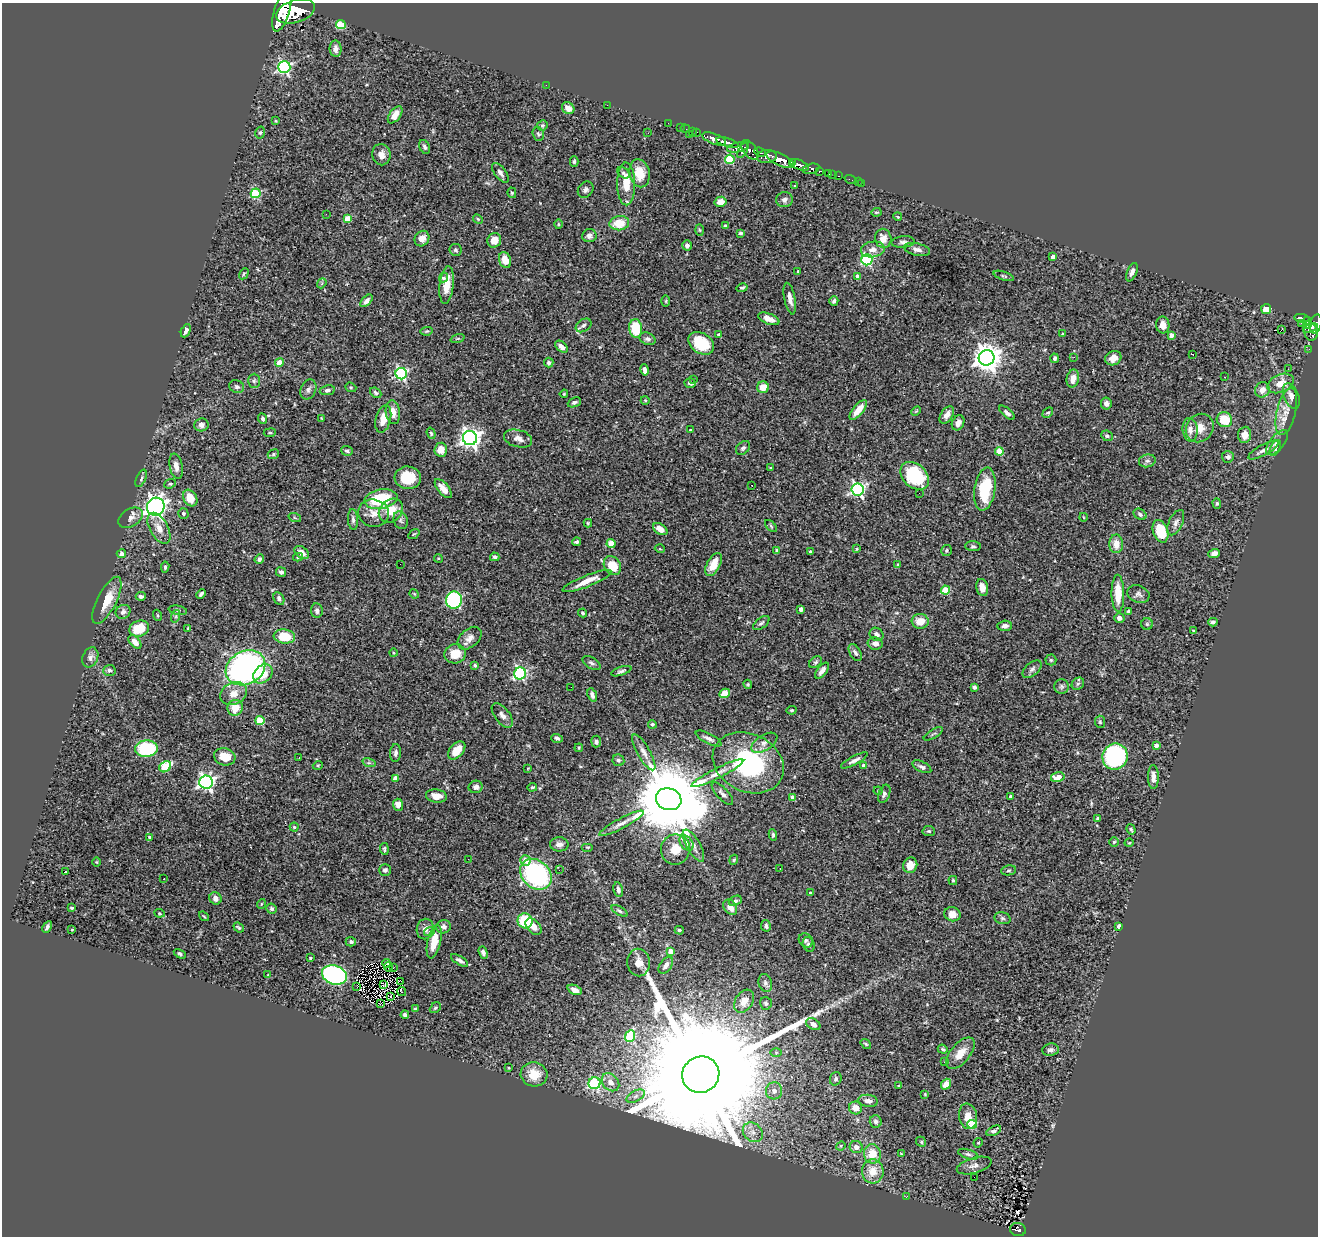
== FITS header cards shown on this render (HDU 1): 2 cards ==
NAXIS1  =                 1316
NAXIS2  =                 1234

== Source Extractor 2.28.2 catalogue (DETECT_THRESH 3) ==
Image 1316 x 1234 px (HDU 1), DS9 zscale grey, 1 PNG px = 1 image px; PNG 1320 x 1238 px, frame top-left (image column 1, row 1234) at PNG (2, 3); each listed source drawn as its Kron ellipse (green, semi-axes under 4 px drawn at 4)
Background 1.03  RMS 0.03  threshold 0.0886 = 3 sigma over >= 5 px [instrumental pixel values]
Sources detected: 443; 1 with non-positive FLUX_AUTO (blend fragments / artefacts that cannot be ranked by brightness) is neither listed nor drawn; the other 442 listed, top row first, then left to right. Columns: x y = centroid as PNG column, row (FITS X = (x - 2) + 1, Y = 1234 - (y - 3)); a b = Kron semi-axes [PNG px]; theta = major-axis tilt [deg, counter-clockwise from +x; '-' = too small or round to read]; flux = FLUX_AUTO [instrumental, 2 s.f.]
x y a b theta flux
282 11 21 7 73 7800
296 11 20 11 17 9400
341 25 5 4 - 70
336 49 8 6 -88 12
284 67 6 6 - 340
546 85 2 2 - 7.4
607 105 2 2 - 46
568 108 7 5 -40 13
395 115 10 5 54 20
276 121 4 2 - 1.5
668 123 2 2 - 12
542 125 5 5 - 2.8
680 127 2 2 - 13
685 129 4 2 - 26
692 131 2 2 - 21
696 132 3 3 - 48
260 133 6 4 74 3.2
648 133 3 2 - 2.2
538 134 7 5 -69 3.4
689 134 2 2 - 68
714 139 12 5 -20 2200
727 143 11 3 -16 1900
425 147 7 5 -64 4.8
738 147 11 4 10 670
743 150 9 3 59 700
750 150 11 6 -50 920
760 152 6 3 -24 590
381 155 11 9 -80 15
767 157 10 6 8 1600
730 159 5 5 - 110
780 160 15 6 -25 4300
574 162 5 4 - 3.2
793 163 4 3 - 730
799 165 10 4 -24 1500
811 169 8 5 15 400
819 171 3 3 - 180
500 173 12 5 -52 8.1
624 173 7 5 -40 4.4
640 173 14 10 -79 35
828 173 3 3 - 72
833 175 2 2 - 10
839 176 3 2 - 26
851 180 6 2 -18 17
858 182 2 2 - 6.6
862 183 2 2 - 9.3
626 184 21 9 -89 38
795 186 3 2 - 1.4
586 190 9 7 52 6.2
256 193 5 4 - 110
512 193 5 4 - 3.3
784 200 8 7 - 7.4
720 202 6 5 - 17
876 212 5 4 - 2.7
326 214 2 2 - 29
898 217 4 3 - 1.8
347 218 4 4 - 30
478 219 5 4 - 2.5
619 223 10 7 7 40
558 224 5 3 - 2.2
725 226 4 3 - 3.3
699 230 5 3 - 2.2
741 233 4 3 - 3.8
589 236 7 6 - 7.7
883 238 9 8 - 19
422 239 8 7 - 14
494 240 7 7 - 16
903 242 11 5 5 6.7
687 245 5 4 - 6.2
873 249 12 8 9 15
917 249 13 6 -13 9.4
455 250 6 6 - 4
1053 256 4 3 - 11
505 260 8 6 -70 24
867 260 5 5 - 210
798 271 4 3 - 1.9
1132 272 10 5 67 8.2
244 274 6 4 59 2.4
857 276 4 3 - 9.1
1004 276 11 3 -18 3.4
443 278 5 4 - 3.7
322 283 5 4 - 3
447 285 19 7 84 31
742 288 5 4 - 3.5
790 299 16 5 -79 13
367 301 7 4 46 7.2
666 301 6 3 89 2.2
834 301 5 4 - 5.5
1266 309 5 5 - 25
1302 318 8 3 -11 320
769 319 11 5 -22 14
1307 320 4 3 - 260
1301 323 2 2 - 10
1316 324 10 5 74 640
584 325 8 6 33 6
1163 325 8 6 -87 13
1307 325 4 3 - 110
636 328 9 6 -83 77
1310 328 8 4 21 440
1281 330 2 2 - 730
186 331 7 4 65 5.9
427 331 6 4 11 2.4
1311 332 9 6 -84 430
719 334 4 4 - 4
1063 334 3 3 - 2.7
1171 335 4 4 - 16
458 338 7 3 19 2.5
648 339 8 6 -21 6.6
701 343 14 10 -33 65
561 347 7 4 -37 11
1309 349 2 2 - 8.1
1192 354 2 2 - 1.5
1074 357 3 3 - 2.4
987 358 8 7 - 2400
1055 358 5 4 - 5.2
1113 358 8 7 - 16
279 362 4 4 - 24
549 363 5 5 - 4
1288 369 3 2 - 1.4
644 370 6 4 -77 8.9
401 374 6 5 - 300
1225 377 3 2 - 1.8
1073 378 9 6 78 18
693 379 3 3 - 4.9
254 381 7 6 - 5.2
690 383 5 4 - 7.3
1280 383 14 9 23 24
237 387 7 6 - 5.4
351 387 5 4 - 2.6
763 387 6 6 - 22
308 389 10 7 66 7.5
327 390 8 5 8 4.8
1262 390 8 7 - 19
376 393 6 4 -39 3.7
564 394 4 3 - 2.1
1291 396 13 7 -68 13
645 400 4 3 - 1.5
574 402 7 4 22 5.2
1106 404 6 5 - 6.7
858 410 12 5 51 25
916 411 6 3 44 1.8
1286 411 24 9 77 28
393 412 12 7 -83 16
1007 413 9 4 -41 7.7
1048 413 6 4 44 3.3
947 415 10 6 57 12
321 418 3 2 - 1.1
263 419 5 4 - 5
383 419 14 7 77 21
1224 420 8 7 - 52
958 423 8 6 64 9.9
201 425 7 6 - 7
1200 428 15 13 49 26
690 430 3 2 - 1.7
1190 430 12 7 -86 12
270 433 6 3 7 2.1
431 433 6 4 -72 3.1
1245 435 8 6 85 17
1107 436 6 5 - 4.5
470 438 7 7 - 1000
518 438 14 8 -14 14
1277 443 15 7 52 12
743 448 8 6 43 4.4
1275 448 8 4 63 4.8
441 450 7 6 - 21
1263 450 17 5 29 9.6
347 451 6 4 -4 4.4
999 451 4 4 - 43
273 454 6 4 23 2.9
1228 457 6 5 - 5.9
1147 461 8 6 12 6.2
176 466 13 6 -79 11
770 468 4 3 - 1.7
915 476 16 11 -43 120
141 478 9 4 66 4.4
408 478 13 11 -5 53
170 484 6 4 19 2.6
752 485 2 2 - 1.1
443 489 11 5 -50 18
858 489 6 6 - 430
985 489 22 10 81 95
919 493 2 2 - 2.4
190 498 9 6 -59 29
381 499 16 9 11 110
1217 503 5 4 - 2.8
156 507 9 8 - 960
391 511 13 10 42 36
183 513 5 5 - 3.5
374 513 15 13 -14 23
1140 514 7 5 -31 4.8
1083 517 4 2 - 1.4
131 518 13 8 33 11
295 518 6 4 -19 2.8
353 520 10 5 -86 6.3
401 520 9 6 -69 5.6
588 523 4 4 - 2.5
1176 523 13 7 65 9
771 526 7 4 -46 2.9
159 528 17 9 -60 21
660 529 8 5 -33 14
1161 531 11 7 -72 66
414 534 6 3 36 2
577 542 4 3 - 5
611 544 4 4 - 50
1116 544 9 7 -89 20
973 546 8 5 -1 4
660 549 5 3 - 1.5
857 549 4 2 - 1.6
946 550 5 5 - 3.7
777 551 4 3 - 5.9
302 552 8 5 -38 13
810 552 3 3 - 3.7
1214 553 6 4 22 7.1
121 554 4 4 - 5
298 557 5 4 - 2.7
495 557 4 4 - 4.8
438 558 4 3 - 1.9
259 559 5 4 - 6.3
400 564 2 2 - 1.7
713 564 13 6 62 23
898 564 4 3 - 1.4
612 566 10 8 -54 36
165 567 6 4 82 4.2
281 572 5 4 - 5.6
587 581 26 5 22 30
982 587 9 5 -78 17
945 590 4 4 - 65
1118 593 18 6 -89 42
201 594 5 3 - 3.8
414 594 5 4 - 2
1138 594 11 8 -20 7.9
141 596 5 4 - 5.2
279 599 7 5 -64 6.2
107 600 26 9 63 38
454 600 8 8 - 280
801 609 4 4 - 12
178 610 9 4 -11 3.9
317 611 7 6 - 6.5
1128 611 3 2 - 2.2
123 612 8 6 31 7.7
583 613 4 3 - 2.9
157 615 5 3 - 2.1
176 616 6 4 72 3.5
1119 618 5 4 - 9.2
920 621 8 7 - 26
1213 622 4 3 - 5.5
761 623 9 5 36 4.9
1147 624 6 5 - 3.3
1005 626 7 5 4 9
188 628 3 3 - 2
139 629 10 7 20 48
1193 630 4 3 - 1.4
876 634 7 6 - 9.6
284 636 11 7 -7 50
470 638 14 9 41 14
135 642 8 5 -48 15
875 643 7 6 - 14
393 653 4 3 - 2
855 653 9 5 -60 6.3
455 654 11 9 16 34
90 657 10 7 69 9.1
1051 660 5 5 - 3
815 662 7 5 40 3.3
592 663 10 5 -32 5.5
475 665 4 3 - 4.6
245 668 20 16 29 560
1032 669 11 6 42 6.4
109 670 6 5 - 4.8
621 671 10 4 19 4.9
822 671 9 4 51 9.7
520 673 6 6 - 290
263 674 11 8 43 37
748 684 4 3 - 2.2
1078 684 7 5 44 4.5
1062 686 7 7 - 5.2
571 687 2 2 - 1.1
974 687 4 4 - 5.1
724 693 5 4 - 28
233 694 14 11 29 22
592 695 7 4 -69 6.5
235 708 8 7 - 29
792 710 5 4 - 3
502 715 14 7 -52 11
260 721 4 4 - 60
1100 722 6 5 - 3.1
652 724 4 4 - 3.3
933 734 11 3 31 3.1
557 738 6 4 -18 3.9
709 739 14 5 -27 8.2
596 742 6 5 - 5.9
764 743 14 7 32 12
1156 745 4 4 - 12
579 748 4 3 - 1.9
146 749 11 8 4 130
457 750 10 6 48 26
644 752 20 6 -60 15
395 753 9 5 85 6.1
225 757 11 8 -16 33
299 757 3 2 - 1.1
1115 757 13 12 - 280
618 760 6 5 - 5.1
854 760 15 4 28 8.6
369 763 7 4 -17 4
748 763 37 29 -26 250
318 765 5 3 - 2
864 766 4 4 - 13
165 767 6 5 - 90
922 767 10 5 -25 6
528 768 4 2 - 1.3
717 773 29 5 27 16
1058 777 7 5 15 28
1153 777 12 5 -89 14
396 778 4 4 - 23
206 782 7 6 - 570
476 787 7 6 - 8.5
532 787 5 4 - 2.6
878 791 4 4 - 2
722 794 14 5 -47 8.3
884 794 9 5 69 6.5
436 796 10 6 -8 20
1011 796 3 3 - 9.7
793 798 4 4 - 17
669 799 13 11 -19 33000
398 805 6 5 - 13
1098 818 3 3 - 2.5
621 823 25 5 28 15
294 827 4 4 - 2.4
1131 829 5 3 - 3.4
929 831 6 5 - 3.3
773 835 6 4 -81 3.4
150 837 4 4 - 5.6
1114 842 4 4 - 2.9
687 843 8 6 -51 7.3
1129 843 5 3 - 1.6
559 844 9 7 -3 8.5
693 846 18 6 -60 13
588 847 6 3 0 1.7
384 849 6 3 -85 3.1
675 849 15 14 - 32
468 859 3 2 - 4.8
734 860 5 4 - 2.3
525 861 5 5 - 21
97 862 5 3 - 1.7
910 865 8 7 - 20
780 868 3 2 - 2.6
385 870 6 5 - 6.1
559 870 2 2 - 4.9
1009 870 8 5 8 3.4
65 872 3 2 - 25
536 874 17 13 -42 290
164 879 3 2 - 3
953 880 4 3 - 2.3
618 890 7 4 -80 6.5
811 893 4 4 - 4.2
215 898 6 6 - 11
735 901 7 4 25 4.3
261 904 5 3 - 1.7
730 907 8 6 -53 18
72 908 4 3 - 2.2
271 909 5 5 - 4.1
619 911 9 4 -29 4
159 913 5 3 - 2.1
952 914 8 7 - 20
204 916 5 3 - 2
1002 918 8 6 -15 4.8
525 921 7 7 - 84
766 926 6 5 - 5.7
1119 926 4 3 - 18
47 927 6 3 61 4.2
239 927 6 3 -40 2.7
444 927 7 6 - 7.2
534 927 9 6 -45 15
425 929 10 8 80 10
72 930 4 2 - 1.3
679 930 4 4 - 3.4
430 932 6 3 17 2.4
806 940 7 6 - 4.6
434 941 17 6 77 35
351 942 5 4 - 5.2
809 944 7 5 -67 5.6
670 951 4 4 - 27
483 952 6 4 -71 7
180 954 6 4 -30 3.2
310 958 3 3 - 2.1
460 960 10 4 -31 6.6
639 962 14 11 -87 18
386 963 4 2 - 0.041
666 965 9 5 55 8.4
388 967 4 2 - 2.5
393 968 2 2 - 0.79
268 975 4 4 - 1.7
334 975 13 9 -17 440
401 981 3 2 - 0.83
765 983 9 6 -72 6
384 985 4 2 - 1.4
357 986 3 2 - 1.4
575 990 7 4 -24 12
402 992 5 3 - 6.7
390 997 2 2 - 1.3
744 1001 12 8 58 17
766 1003 6 6 - 4.2
380 1004 3 2 - 4
435 1008 6 4 44 2.9
415 1009 3 3 - 2.9
405 1015 4 4 - 6
813 1024 7 5 -32 8.7
630 1036 6 5 - 98
866 1044 6 3 -37 2.6
943 1049 5 3 - 3.1
1050 1050 8 6 8 6.8
776 1052 6 4 0 2.4
960 1053 19 9 50 27
944 1062 2 2 - 3.1
509 1068 3 3 - 8.2
534 1074 13 12 - 34
701 1075 19 18 - 170000
836 1079 7 5 65 5
610 1082 10 7 -48 16
594 1083 6 6 - 230
946 1084 6 4 52 23
899 1086 3 2 - 2.1
774 1091 8 8 - 11
925 1094 3 2 - 1.5
636 1096 10 5 27 7.3
868 1101 9 6 -7 11
855 1108 6 6 - 18
968 1116 13 9 -80 20
876 1122 6 6 - 6.3
972 1124 5 4 - 77
994 1131 8 4 27 6.1
753 1132 11 9 -43 15
921 1142 5 4 - 2.8
978 1143 5 3 - 2
841 1146 5 4 - 2.2
856 1147 6 6 - 10
872 1154 9 8 - 36
901 1154 4 2 - 1.5
968 1154 10 4 -17 4.9
974 1166 18 7 16 11
873 1171 12 11 - 30
974 1177 2 2 - 1
906 1197 3 3 - 3.3
1018 1229 8 6 -14 190
At the frame edge (FLAGS 8, measured only in part): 2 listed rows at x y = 282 11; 1316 324
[1 non-positive-flux detection neither listed nor drawn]